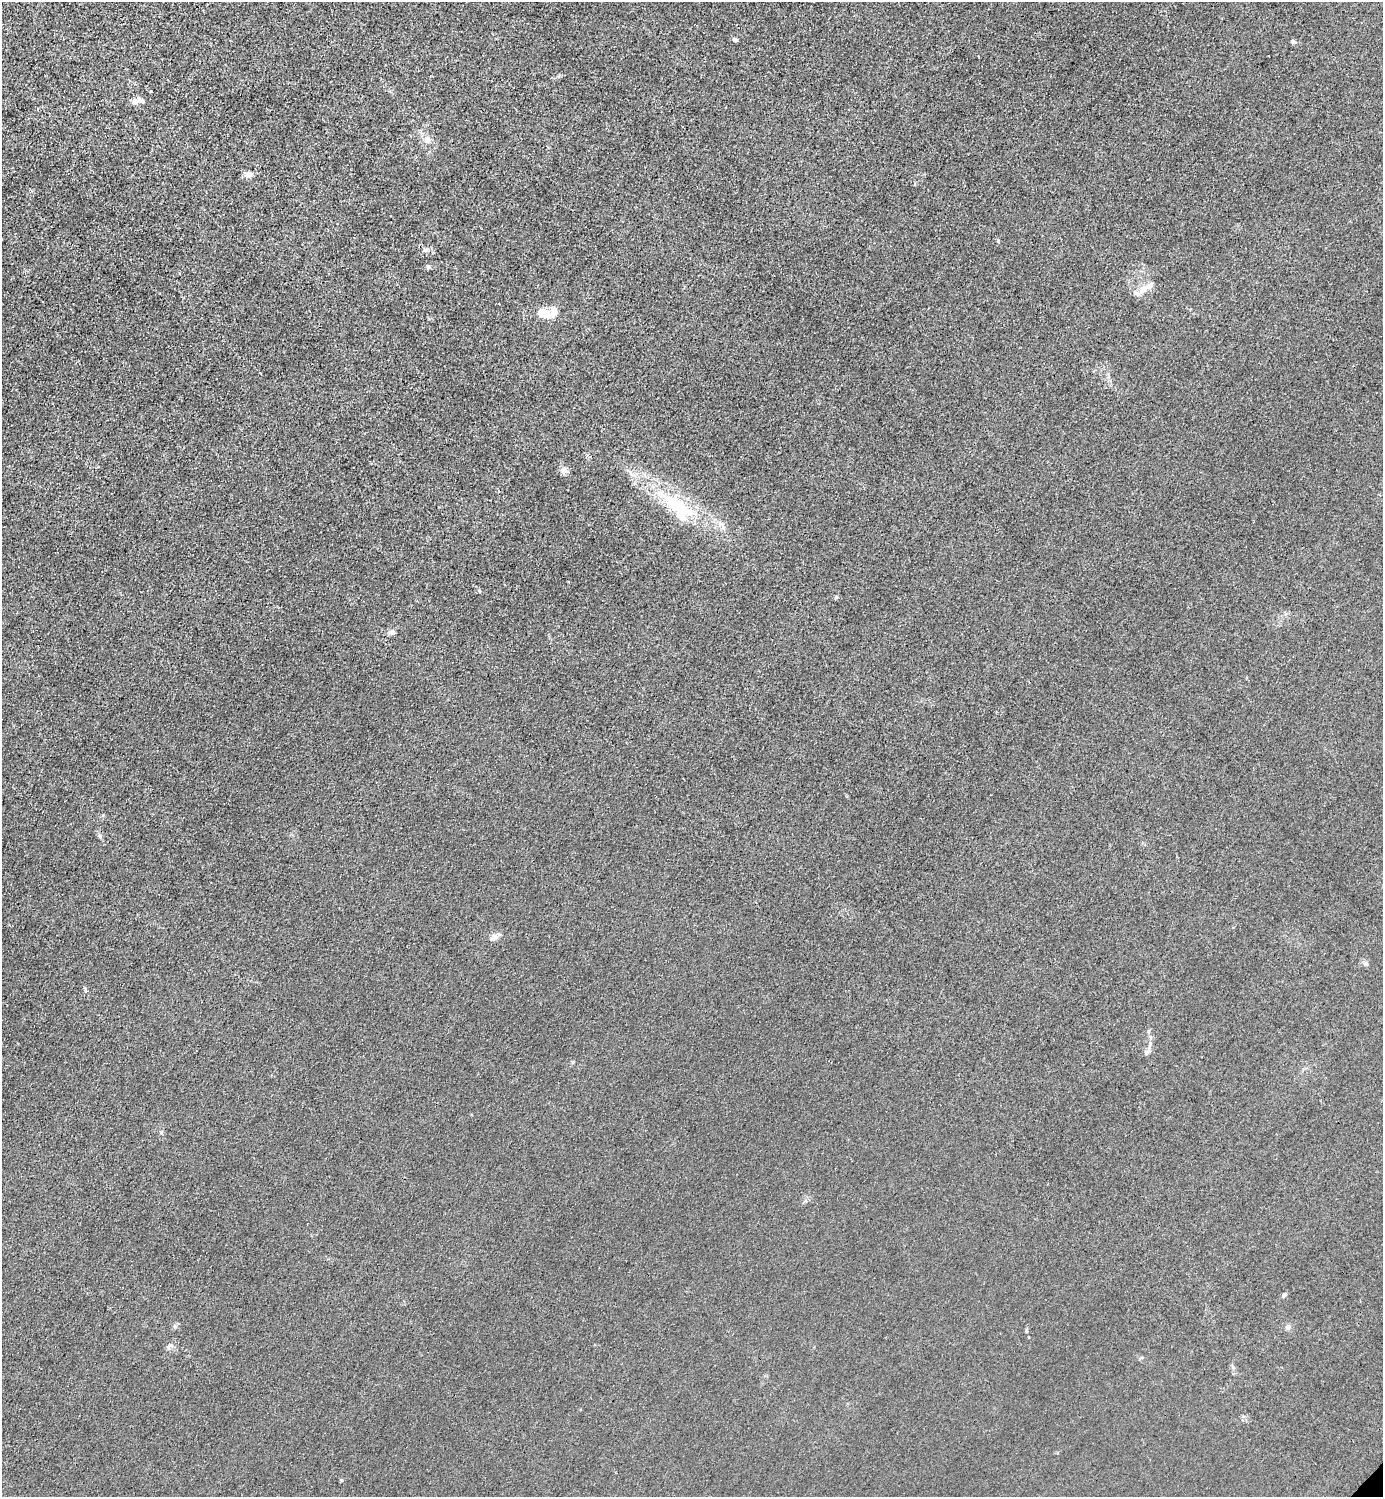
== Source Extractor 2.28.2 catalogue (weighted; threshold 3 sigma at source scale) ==
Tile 11 of 4 x 4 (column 3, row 3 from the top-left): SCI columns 3065-4445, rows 1498-2992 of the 5985 x 5985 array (HDU 1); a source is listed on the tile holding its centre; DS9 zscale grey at full resolution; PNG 1385 x 1499 px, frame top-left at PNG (2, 2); no overlay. Shown black and unused: <1% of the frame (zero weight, under 3 of 4 exposures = <1% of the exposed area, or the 3 px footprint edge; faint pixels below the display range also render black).
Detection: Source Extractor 2.28.2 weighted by HDU 2 'WHT'; one run over the whole footprint, this tile lists its part. Background 0.0213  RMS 0.0062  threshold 0.0279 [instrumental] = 3 sigma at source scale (4.5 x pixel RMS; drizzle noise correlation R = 1.50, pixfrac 1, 0.05/0.05 arcsec/px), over >= 5 px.
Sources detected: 27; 2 inside a brighter object's white glare — not listed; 2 inside a brighter listed object's ellipse — not listed separately; the other 23 listed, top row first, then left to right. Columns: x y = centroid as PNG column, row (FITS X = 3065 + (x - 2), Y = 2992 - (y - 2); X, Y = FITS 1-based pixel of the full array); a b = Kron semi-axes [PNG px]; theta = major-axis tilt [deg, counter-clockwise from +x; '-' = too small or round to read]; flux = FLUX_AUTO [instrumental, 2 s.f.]
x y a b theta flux
735 40 6 4 -31 1.3
1293 42 6 6 - 1.3
151 91 3 2 - 0.53
135 102 11 7 25 3.2
427 140 6 6 - 5.6
249 174 11 7 -15 3.1
425 250 8 5 19 1.6
428 267 6 5 - 1.4
1146 288 23 7 33 5.9
542 312 13 12 - 5.5
260 373 3 2 - 0.68
564 470 10 8 -35 2.7
677 505 47 16 -34 41
479 591 5 4 - 0.91
836 597 5 4 - 0.82
392 632 9 6 -3 2.2
100 836 7 5 -46 1.1
494 937 12 8 24 3.2
1148 1052 13 5 59 2.1
161 1132 6 4 89 0.87
1284 1295 6 5 - 1.3
1288 1327 7 6 - 1.6
170 1346 9 4 22 1.6
Unlisted compact peaks at least as high as the median listed source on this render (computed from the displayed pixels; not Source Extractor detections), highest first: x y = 998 241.